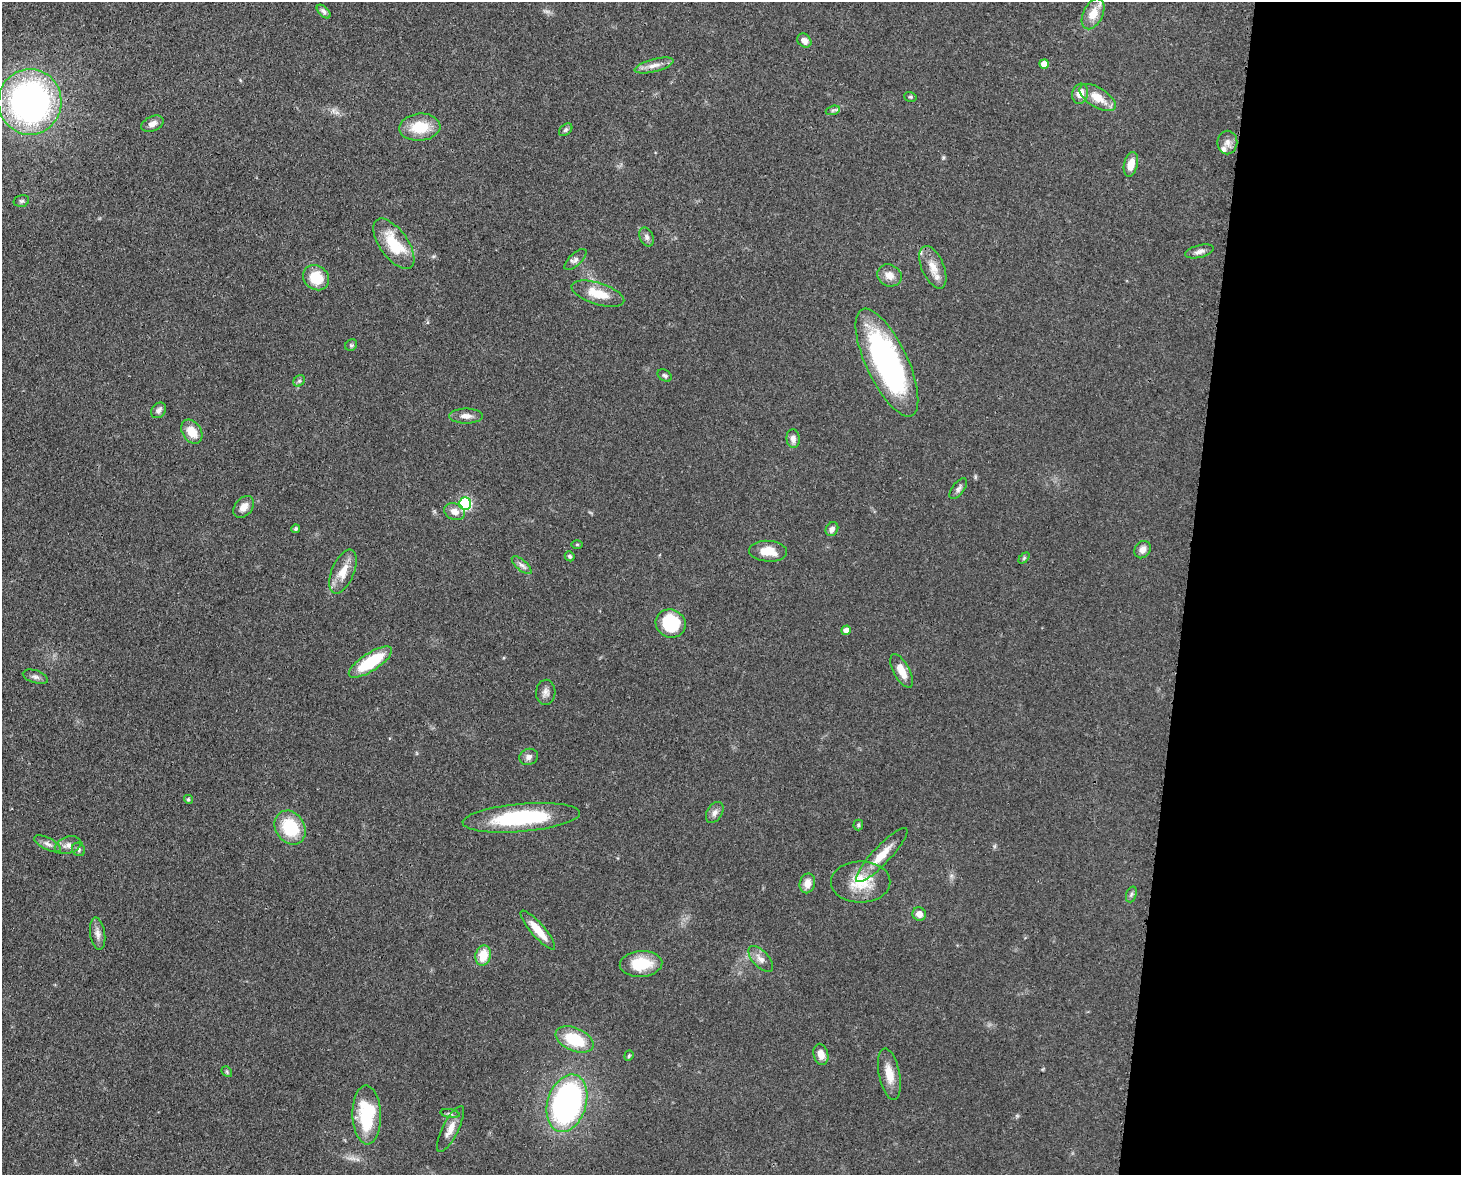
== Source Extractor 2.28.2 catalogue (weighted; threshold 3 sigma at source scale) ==
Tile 9 of 3 x 4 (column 3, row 3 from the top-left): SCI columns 3223-4681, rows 1249-2421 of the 4864 x 4844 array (HDU 1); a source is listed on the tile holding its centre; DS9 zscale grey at full resolution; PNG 1463 x 1177 px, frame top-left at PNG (2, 2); each listed source drawn as its Kron ellipse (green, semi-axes under 4 px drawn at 4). Shown black and unused: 19% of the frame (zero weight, under 3 of 4 exposures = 9% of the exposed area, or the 3 px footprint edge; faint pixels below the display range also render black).
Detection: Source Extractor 2.28.2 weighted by HDU 2 'WHT'; one run over the whole footprint, this tile lists its part. Background 0.0931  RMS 0.0046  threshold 0.0207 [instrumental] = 3 sigma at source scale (4.5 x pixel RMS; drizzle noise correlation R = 1.50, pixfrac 1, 0.05/0.05 arcsec/px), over >= 5 px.
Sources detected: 80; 1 inside a brighter listed object's ellipse — not listed separately; the other 79 listed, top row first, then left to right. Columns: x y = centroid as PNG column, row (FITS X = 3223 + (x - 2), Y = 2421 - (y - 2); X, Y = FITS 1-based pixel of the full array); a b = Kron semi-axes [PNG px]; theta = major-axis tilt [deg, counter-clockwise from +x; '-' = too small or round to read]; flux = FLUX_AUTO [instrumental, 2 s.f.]
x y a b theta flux
324 12 8 5 -45 1.4
1093 14 16 10 63 7
804 41 8 6 -43 2.3
1044 64 5 4 - 4.5
654 65 20 6 15 3.6
1080 94 10 8 73 4.7
910 97 6 4 -19 0.67
1098 98 20 10 -31 7.7
30 102 33 31 -88 160
833 110 7 4 18 0.98
152 124 12 7 23 2.8
420 127 20 13 5 13
566 130 7 5 41 1
1227 142 12 10 90 3
1131 164 12 7 76 5.6
21 201 8 5 15 0.95
647 237 10 6 -65 1.7
394 244 29 14 -54 18
1200 251 14 6 14 2.1
575 260 14 6 43 1.7
933 267 23 11 -67 6.5
889 275 12 10 -26 4
316 278 14 12 -39 13
598 294 27 10 -17 10
351 345 6 5 - 0.8
887 363 59 21 -65 110
665 376 8 5 -33 1
299 381 6 5 - 0.89
158 410 8 6 48 1.9
466 416 17 7 0 3.3
192 432 13 9 -58 7.3
793 439 9 6 -84 2.4
958 489 12 6 54 1.5
465 504 6 6 - 53
244 507 12 8 51 3.7
455 512 11 8 -22 3.9
296 529 4 4 - 0.95
832 529 7 6 - 1.9
577 544 6 4 1 0.51
1143 550 9 7 55 2.9
768 551 19 10 -4 7.6
570 556 5 4 - 0.85
1024 558 6 4 46 0.65
522 565 12 5 -41 1.8
343 571 23 11 67 7.7
671 623 15 14 - 22
846 630 5 4 - 3.3
370 662 25 8 33 22
902 671 18 8 -62 5.8
35 677 13 6 -17 1.7
546 692 12 9 86 2.5
529 757 9 8 - 2
188 799 4 4 - 0.82
715 812 11 7 59 2.3
521 818 59 14 5 42
858 825 5 5 - 0.67
290 828 18 14 -56 22
48 844 15 6 -27 2.2
68 845 13 8 17 2.8
78 849 7 6 - 1.1
882 855 36 9 47 8.9
861 882 30 20 0 15
807 883 10 7 77 4.1
1131 894 8 5 70 0.95
919 914 7 6 - 3
538 930 25 6 -49 8.6
98 934 16 7 -82 2.7
483 955 10 7 77 9.6
761 959 16 8 -47 3.2
641 964 21 13 5 15
575 1039 20 11 -23 19
821 1054 11 7 -76 4.1
629 1056 5 4 - 0.59
227 1072 6 4 -48 0.63
889 1074 26 10 -79 7
567 1103 29 19 73 130
450 1113 9 4 -11 0.92
367 1115 29 14 -88 29
450 1129 25 8 63 4.6